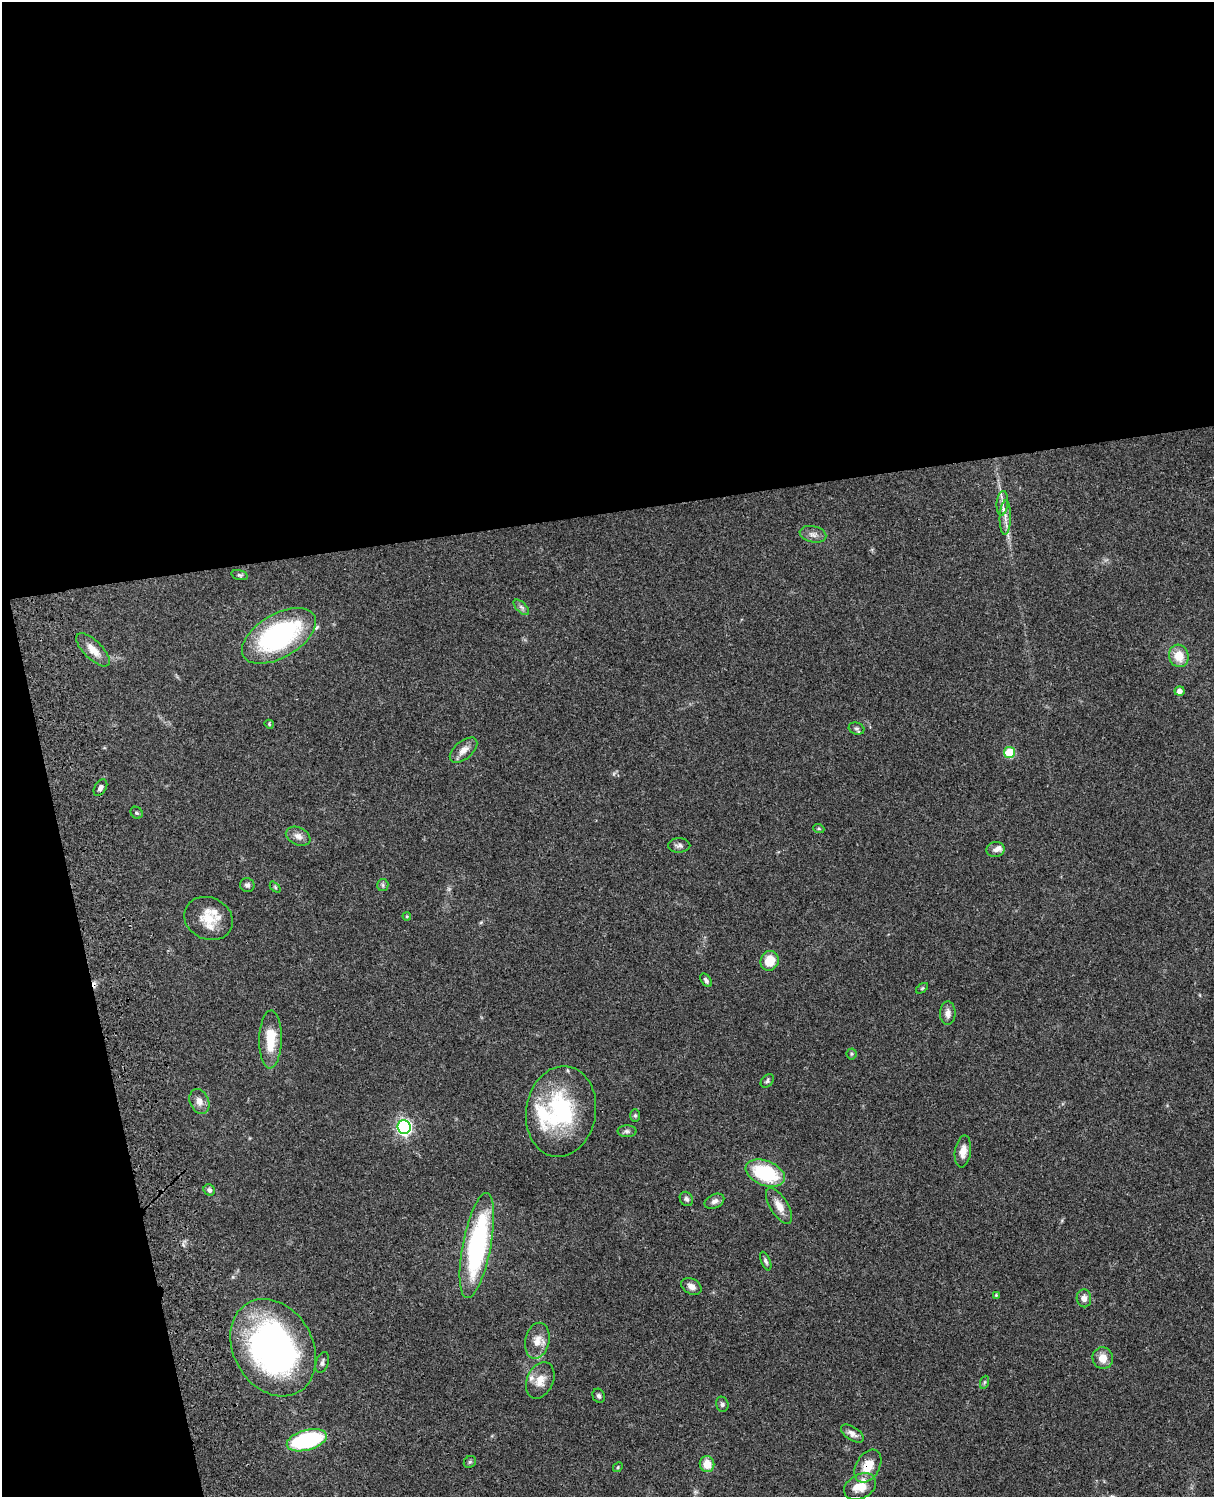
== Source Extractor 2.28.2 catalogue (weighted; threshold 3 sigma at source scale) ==
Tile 1 of 4 x 3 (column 1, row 1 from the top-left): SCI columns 122-1333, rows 3269-4763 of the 5088 x 4927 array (HDU 1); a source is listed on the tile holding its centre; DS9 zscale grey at full resolution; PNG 1216 x 1499 px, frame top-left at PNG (2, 2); each listed source drawn as its Kron ellipse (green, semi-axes under 4 px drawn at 4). Shown black and unused: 39% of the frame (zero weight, under 3 of 4 exposures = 6% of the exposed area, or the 3 px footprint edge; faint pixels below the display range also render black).
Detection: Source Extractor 2.28.2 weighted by HDU 2 'WHT'; one run over the whole footprint, this tile lists its part. Background 0.0799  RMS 0.0058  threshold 0.0261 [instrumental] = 3 sigma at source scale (4.5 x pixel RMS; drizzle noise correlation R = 1.50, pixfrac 1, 0.05/0.05 arcsec/px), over >= 5 px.
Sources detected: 67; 1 too faint to see at this stretch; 1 cosmic-ray / hot-pixel residue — neither listed nor drawn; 3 inside a brighter listed object's ellipse — not listed separately; the other 62 listed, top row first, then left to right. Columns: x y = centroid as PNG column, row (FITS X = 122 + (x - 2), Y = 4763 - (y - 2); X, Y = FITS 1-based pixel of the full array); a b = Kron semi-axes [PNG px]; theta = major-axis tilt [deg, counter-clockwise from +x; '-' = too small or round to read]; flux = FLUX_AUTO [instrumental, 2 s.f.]
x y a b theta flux
1002 503 12 5 85 2.8
1005 518 17 5 88 3.9
813 534 13 8 -12 3
240 575 8 5 -15 1.1
521 607 10 5 -45 1.6
279 636 41 21 30 89
93 650 22 9 -44 6.9
1179 656 11 10 - 9.8
1179 691 5 4 - 2.7
269 724 5 3 - 0.6
856 728 8 6 -17 1.4
464 750 16 8 41 4.5
1010 752 5 5 - 25
100 788 9 5 57 2.1
137 813 6 5 - 1.1
819 829 5 3 - 0.6
298 836 13 8 -24 3.4
679 845 11 7 0 2
995 850 9 7 11 2.2
247 885 7 7 - 1.7
383 885 6 5 - 1
275 887 6 4 -46 0.79
407 916 4 4 - 0.62
208 918 25 21 -25 15
770 961 10 9 - 11
706 980 7 4 -54 1.5
922 988 7 3 36 0.65
948 1013 11 7 89 3.3
270 1039 29 11 88 15
852 1054 5 5 - 0.84
767 1081 7 5 47 1.2
199 1101 13 9 -66 4.2
561 1111 45 35 81 60
635 1115 6 5 - 0.96
404 1127 7 6 - 140
627 1131 9 6 0 1.6
963 1151 16 8 82 4.9
765 1173 20 12 -21 37
209 1190 6 5 - 1.7
686 1199 7 6 - 1.7
714 1201 10 6 26 2.4
779 1206 20 9 -58 6
477 1245 53 14 79 89
766 1261 10 4 -67 1.3
691 1286 11 7 -27 3.1
996 1295 4 4 - 0.53
1084 1298 9 7 -86 3.1
537 1341 18 12 77 6.4
273 1348 51 39 -60 180
1103 1358 11 10 - 6
322 1363 11 6 72 1.8
540 1380 19 13 65 7.4
985 1382 7 4 70 0.81
599 1396 7 6 - 1.4
722 1404 8 6 -74 1.4
852 1434 13 6 -33 3
307 1440 20 10 16 61
470 1462 6 5 - 0.96
707 1464 8 7 - 8.2
868 1466 18 11 59 10
618 1467 5 4 - 0.72
860 1486 17 12 29 11
Overlapping masked pixels (flux is a lower limit): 1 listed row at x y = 868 1466